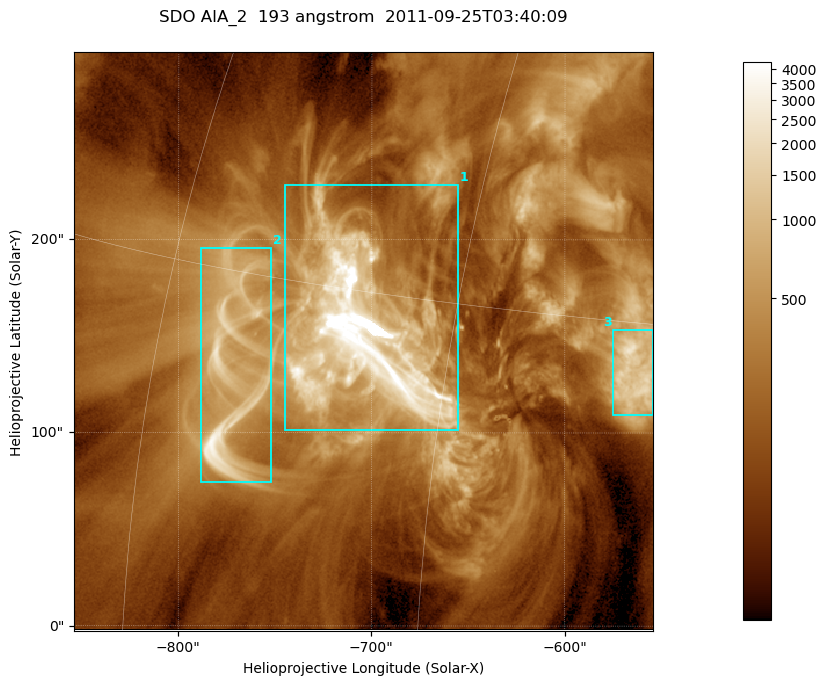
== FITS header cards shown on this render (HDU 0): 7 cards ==
TELESCOP= 'SDO     '           /
INSTRUME= 'AIA_2   '           /
WAVELNTH=                  193 /
WAVEUNIT= 'angstrom'           /
DATE-OBS= '2011-09-25T03:40:09.76' /
CTYPE1  = 'HPLN-TAN'           /
CTYPE2  = 'HPLT-TAN'           /

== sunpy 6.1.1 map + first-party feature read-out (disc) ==
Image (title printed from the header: SDO AIA_2  193 angstrom  2011-09-25T03:40:09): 499 x 499 px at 0.601 arcsec/px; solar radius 957 arcsec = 1592 px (partial field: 3.1% of the solar disc is inside the frame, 100% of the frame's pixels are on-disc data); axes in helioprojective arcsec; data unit not stated in the header (colour bar unlabelled)
Orientation: roll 0.0577 deg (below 1 deg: not rotated)
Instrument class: DISC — disc imager (sunpy class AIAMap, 193 A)
Bright regions (active regions / flare kernels): reference = the on-disc median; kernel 5 px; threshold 5 sigma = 676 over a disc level ~200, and >= 1.15x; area >= 249 px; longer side >= 6 px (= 3.6 arcsec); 3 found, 3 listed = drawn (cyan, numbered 1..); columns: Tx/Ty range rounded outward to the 2 arcsec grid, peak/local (2 s.f.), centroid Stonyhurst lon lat
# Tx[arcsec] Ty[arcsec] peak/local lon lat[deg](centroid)
1 -746..-654 100..230 81 -49 +14
2 -788..-752 74..196 17 -55 +12
3 -576..-554 108..154 11 -37 +13